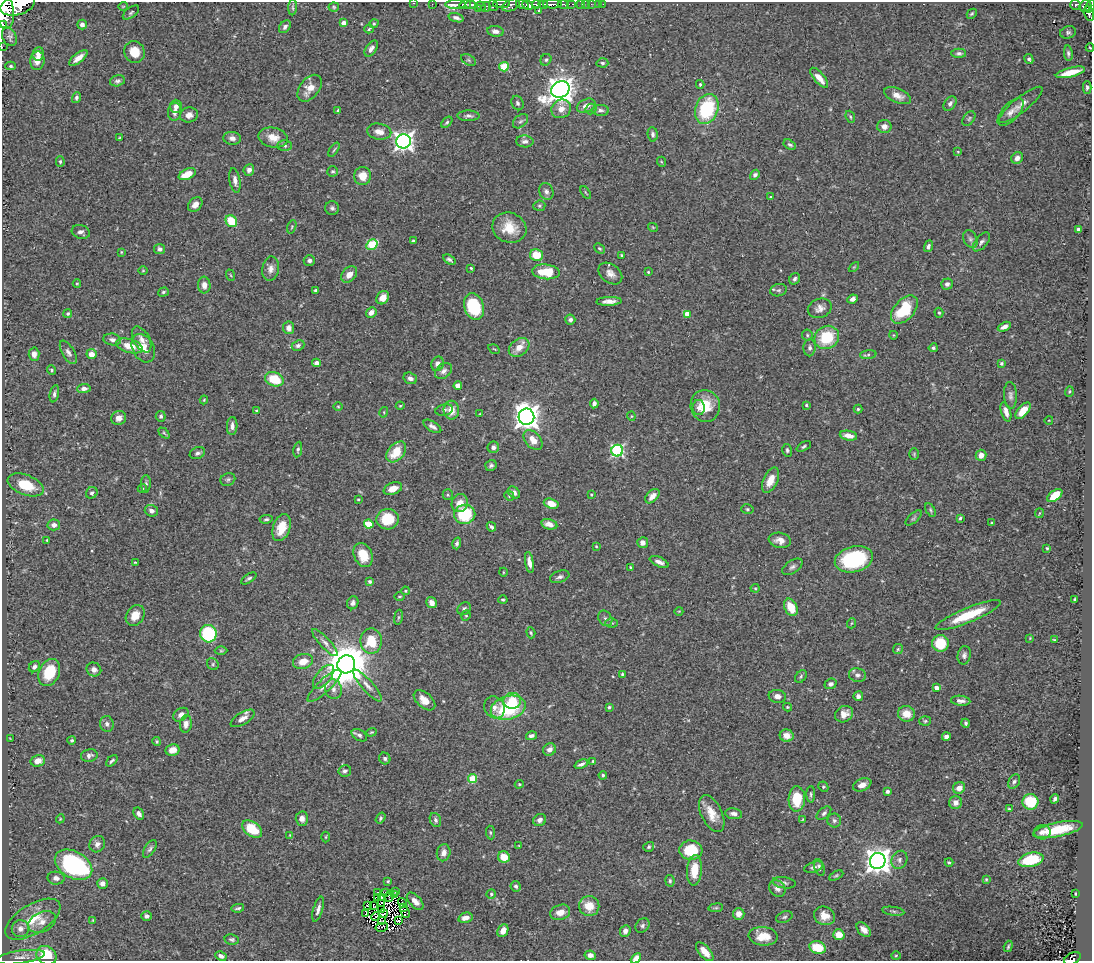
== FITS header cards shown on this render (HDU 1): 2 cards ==
NAXIS1  =                 1090
NAXIS2  =                  959

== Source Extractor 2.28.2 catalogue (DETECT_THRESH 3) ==
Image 1090 x 959 px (HDU 1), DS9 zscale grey, 1 PNG px = 1 image px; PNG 1094 x 963 px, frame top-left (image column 1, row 959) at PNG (2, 2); each listed source drawn as its Kron ellipse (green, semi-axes under 4 px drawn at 4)
Background 0.689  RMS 0.026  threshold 0.0774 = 3 sigma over >= 5 px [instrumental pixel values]
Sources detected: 464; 6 with non-positive FLUX_AUTO (blend fragments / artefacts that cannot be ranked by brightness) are neither listed nor drawn; the other 458 listed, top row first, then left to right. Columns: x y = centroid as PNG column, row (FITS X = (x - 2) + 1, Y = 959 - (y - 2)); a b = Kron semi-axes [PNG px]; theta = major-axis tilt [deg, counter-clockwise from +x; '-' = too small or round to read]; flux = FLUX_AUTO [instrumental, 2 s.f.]
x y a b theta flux
413 3 3 2 - 17
432 4 2 2 - 14
471 4 5 3 - 530
501 4 8 3 1 210
522 4 6 3 -16 680
536 4 4 3 - 310
543 4 5 3 - 400
552 4 9 3 0 660
563 4 6 3 -14 200
572 4 5 2 - 86
581 4 3 2 - 21
586 4 2 2 - 7.1
591 4 2 2 - 8.3
599 4 2 2 - 3.6
603 4 2 2 - 6.4
17 5 17 9 16 4100
455 5 10 3 1 500
465 5 6 3 10 300
493 5 5 3 - 250
511 5 9 5 23 480
528 5 6 4 -28 650
1075 5 6 5 - 190
123 6 5 3 - 1.3
481 6 5 3 - 110
1085 6 6 5 - 380
1090 6 7 3 68 340
293 7 8 3 86 2.5
334 7 5 4 - 2.5
486 7 5 4 - 150
478 8 4 3 - 110
5 11 18 9 -82 3800
539 11 3 3 - 69
131 13 9 5 38 3.4
972 14 5 3 - 2.5
1089 14 7 5 -73 410
456 18 7 4 -17 6
343 23 4 4 - 14
2 24 3 2 - 15000
374 24 5 4 - 2
82 25 5 4 - 7
285 27 7 5 52 5.4
369 29 5 3 - 2.2
495 31 8 5 -7 7.5
1068 32 8 6 17 4.1
9 37 10 7 -64 5.6
2 47 2 2 - 7.3
371 48 9 5 55 7.3
1090 48 4 2 - 1.6
134 52 11 10 - 27
959 53 7 4 -2 4.5
1068 53 8 4 -83 3.7
38 54 7 5 82 10
78 58 11 4 38 12
1029 59 5 4 - 3.3
468 60 8 5 -27 3.3
546 60 6 5 - 3.4
37 61 9 7 82 18
602 63 6 4 -3 3.1
11 66 5 4 - 2.7
504 67 5 4 - 68
1070 72 15 4 14 32
819 78 12 5 -50 17
117 81 8 5 14 4.4
700 84 4 3 - 1.9
1087 87 6 4 88 3.2
310 88 15 9 52 21
560 90 9 8 - 2000
898 96 14 7 -23 13
76 98 5 4 - 3.7
517 103 7 5 -65 4
950 104 8 5 53 5.3
1021 105 27 7 39 14
176 106 6 5 - 7
586 106 10 6 24 13
561 109 10 9 - 15
591 109 5 5 - 2.9
707 109 15 11 69 120
600 110 8 5 -1 4.9
337 111 4 3 - 2.4
175 112 9 6 83 8.8
1011 112 17 8 48 12
189 115 9 7 14 11
468 116 11 5 -1 5.5
850 117 6 4 -69 2.6
969 119 8 5 51 3.3
520 121 8 6 39 5
447 122 7 4 45 3.1
884 126 7 6 - 11
379 132 12 8 -11 13
653 134 7 5 -84 4.4
119 138 3 2 - 1.6
232 138 9 6 -6 8.4
273 138 15 10 -12 20
403 141 7 7 - 900
525 141 8 6 -2 6.7
790 145 7 4 -31 4.1
285 146 7 5 -1 3.7
334 150 8 3 56 2.2
958 152 4 4 - 1.6
1017 158 6 5 - 9.5
60 162 5 4 - 2.6
662 162 5 3 - 1.5
249 170 6 5 - 7.4
333 171 5 5 - 2.5
187 174 9 5 25 29
755 175 5 4 - 4.1
362 176 9 8 - 23
235 180 12 5 -79 8.6
546 191 9 7 -69 6.3
586 192 7 3 -55 2
770 197 3 2 - 1.3
195 205 8 6 45 11
539 206 6 5 - 3
332 208 7 6 - 4.7
231 221 6 5 - 51
292 227 7 4 71 2.4
653 227 5 3 - 1.6
509 228 17 15 -20 36
1078 229 4 3 - 7.2
81 232 9 6 -16 6.6
970 239 9 6 -62 5.1
413 241 4 3 - 2.7
981 242 11 6 49 6
372 244 6 4 30 91
928 246 6 4 72 5.5
599 248 6 4 -42 2.7
160 249 5 5 - 5
121 252 3 3 - 1.7
537 255 7 6 - 39
622 255 4 3 - 1.9
309 260 5 5 - 5.5
449 260 7 4 -33 4.2
854 267 6 3 45 1.7
471 268 3 3 - 1.9
271 269 12 8 81 10
143 271 5 3 - 1.5
546 272 14 7 -5 50
648 272 3 3 - 1.8
610 273 13 9 -38 11
349 274 9 6 47 15
230 275 6 3 -69 1.8
795 279 6 5 - 4.7
77 283 4 3 - 1.5
947 284 5 5 - 5.6
204 285 8 6 -86 11
316 290 4 3 - 3.2
779 290 8 6 15 4.2
163 292 5 4 - 3.2
383 298 7 6 - 12
852 299 5 4 - 6.1
609 301 13 4 2 10
474 307 14 9 -71 96
820 308 12 9 21 11
904 310 17 10 48 77
68 313 4 4 - 2.7
371 313 6 5 - 11
939 313 5 4 - 2.7
687 314 4 4 - 23
570 320 5 5 - 5.1
1004 327 7 4 26 7.7
289 328 6 5 - 9.1
807 335 5 5 - 2.9
893 335 4 3 - 1.3
827 337 13 11 32 71
112 339 9 6 -9 6.3
142 339 14 8 -61 12
129 346 14 7 -16 24
298 346 6 5 - 5.1
519 347 11 8 38 18
143 348 15 10 -61 25
810 348 8 6 87 5.6
933 348 4 4 - 3.6
494 349 6 2 -31 1.4
68 352 13 6 -59 7.1
34 354 7 5 -88 9.7
91 354 5 5 - 15
868 355 8 4 7 3.4
316 363 4 4 - 6.9
1001 363 4 3 - 2.5
438 364 7 6 - 10
51 370 5 4 - 2.4
444 371 9 7 41 8
410 378 7 5 -18 8.1
274 379 9 7 -21 55
458 386 4 4 - 27
84 388 6 4 5 7.7
1069 391 5 3 - 1.9
54 394 9 4 78 4.4
1010 395 13 6 -87 6.8
204 400 4 4 - 1.9
594 404 5 4 - 6.4
806 405 4 4 - 2.1
338 406 5 3 - 1.6
400 406 4 4 - 1.7
705 406 16 14 -75 41
699 408 7 6 - 7.6
858 409 4 4 - 2.3
444 410 9 5 12 4.5
451 410 9 7 -88 20
257 411 4 3 - 5.8
1023 411 10 5 49 23
384 412 5 3 - 1.7
1006 412 10 5 -73 12
480 414 4 2 - 1.1
161 416 5 5 - 4
631 416 4 4 - 1.8
526 417 8 8 - 1800
119 418 7 7 - 10
1049 420 4 3 - 1
232 426 9 5 87 7.2
432 426 10 5 -32 6.5
164 433 6 4 -45 2.3
848 436 9 5 -10 13
533 440 11 7 -49 21
804 446 8 4 28 3.2
493 447 5 5 - 6.7
298 449 8 4 81 3.2
787 450 6 5 - 3.3
617 451 6 6 - 290
396 452 12 8 48 40
197 453 8 5 22 4.9
914 454 6 4 89 2.1
981 455 5 5 - 11
491 465 6 5 - 4.3
228 479 8 6 25 3.9
770 480 13 7 64 20
146 484 8 5 89 3.6
26 485 19 10 -21 46
142 488 4 4 - 2
393 489 9 6 20 18
514 492 7 5 -44 7.1
92 493 6 5 - 4.5
448 495 5 5 - 2.7
591 495 4 3 - 1.6
1055 495 8 5 38 41
509 496 5 4 - 2.3
652 496 8 5 46 14
358 499 4 3 - 1.5
460 503 9 8 - 19
551 504 7 4 -19 25
747 509 6 5 - 3.2
930 510 7 4 -61 2.8
151 511 7 5 -18 6.4
1039 513 5 2 - 1.4
465 514 10 9 - 83
914 518 10 4 42 3.7
960 518 4 3 - 2.9
266 519 7 4 7 3.2
388 519 11 10 - 52
991 523 4 3 - 1.5
369 524 5 4 - 42
549 524 8 5 -14 11
54 525 6 5 - 7.8
491 527 5 3 - 3.8
281 528 14 8 71 33
47 540 3 2 - 1.5
780 540 11 7 -10 13
457 543 6 4 73 4.2
643 543 5 5 - 8.8
596 546 3 2 - 1.4
1047 548 3 3 - 1.8
363 555 12 9 -66 35
854 559 19 12 14 140
135 562 3 2 - 1.4
529 562 11 4 -81 10
659 562 10 4 -25 8.5
630 567 3 2 - 1.6
792 567 11 6 33 5.7
503 572 4 3 - 1.4
560 577 10 5 20 5.9
249 578 9 4 33 4.3
370 581 3 3 - 3.9
755 588 4 4 - 1.9
405 591 4 3 - 1.9
399 596 5 3 - 1.7
1074 599 3 3 - 2.1
503 600 4 3 - 2.7
353 603 6 5 - 5.9
432 603 6 5 - 9.3
791 607 9 6 -65 30
464 609 7 6 - 4.4
679 611 4 3 - 1.2
135 615 11 8 57 20
968 615 35 7 22 61
466 616 5 4 - 2.4
398 617 7 4 81 2.7
605 618 8 6 -56 4.5
612 623 6 5 - 2.5
852 623 5 3 - 1.7
531 633 6 4 -73 2.5
208 634 9 8 - 120
1030 638 3 2 - 1.2
1054 640 4 3 - 1.6
371 641 12 10 89 51
325 643 18 5 -47 9.3
940 643 8 8 - 51
898 649 5 4 - 2.2
221 651 6 4 0 2.7
964 655 9 6 79 6
303 661 10 7 17 20
213 664 6 5 - 3.1
346 664 9 8 - 7300
34 667 6 5 - 5.3
94 669 7 6 - 6.8
49 672 14 10 65 57
622 674 4 3 - 2.3
857 675 8 6 -12 6.6
801 676 7 5 52 3.1
323 677 14 7 50 12
831 684 6 5 - 5.6
367 685 20 5 -49 12
324 686 22 6 43 16
936 688 4 4 - 15
333 689 10 8 -74 10
777 696 8 6 -10 9.8
858 696 5 4 - 6.4
424 700 13 7 -41 20
512 701 8 8 - 37
961 701 10 5 -6 7.6
494 707 11 10 - 13
609 707 3 3 - 2.3
787 707 4 3 - 2
508 708 18 11 15 130
844 714 9 8 - 16
906 714 8 7 - 22
181 715 8 6 32 9
243 718 13 6 31 12
925 721 6 5 - 2.8
966 723 4 3 - 3.2
107 724 8 6 -78 6.4
186 724 9 6 82 10
371 732 5 3 - 1.9
359 735 8 5 -30 5.4
532 736 5 4 - 5.2
787 736 7 6 - 12
946 737 4 4 - 8.6
10 739 3 2 - 1.4
72 740 4 4 - 3
157 741 4 4 - 2.4
549 749 7 6 - 9.6
172 750 7 5 13 19
89 756 8 6 11 6.5
385 758 6 5 - 4.2
38 761 7 5 15 15
112 761 7 3 44 3.7
593 761 3 3 - 2.2
581 764 7 4 23 5.9
345 771 6 5 - 4.7
603 775 4 4 - 2.5
473 779 4 4 - 61
1014 782 8 5 60 4
519 784 4 3 - 2
862 785 10 6 23 11
823 787 5 4 - 2.5
959 788 6 5 - 13
887 791 4 4 - 4.2
811 794 8 4 -90 3.2
797 799 13 8 87 55
1055 799 4 3 - 3.7
1030 802 8 8 - 60
956 803 6 6 - 11
1009 809 4 2 - 2.1
824 813 9 5 42 4.6
139 814 6 5 - 6.7
712 814 20 10 -64 26
734 814 8 5 -8 7.8
381 818 6 4 55 3.1
60 819 4 3 - 1.5
302 819 7 6 - 7.9
803 819 3 2 - 1.5
435 820 7 5 -67 4.4
540 820 6 6 - 7.7
834 821 7 6 - 5.5
252 829 11 7 -35 54
1058 829 25 7 12 55
490 832 7 4 -83 2.6
1042 832 8 7 - 7.8
290 835 4 4 - 1.4
326 837 5 3 - 1.7
97 844 8 7 - 8.2
519 846 4 2 - 1.1
649 847 5 4 - 3.2
150 849 10 5 56 4.5
691 850 11 9 -5 73
444 853 8 6 76 9.7
504 857 6 5 - 27
899 860 9 7 64 6.5
1031 860 13 7 13 78
878 861 8 7 - 2000
949 862 4 3 - 2.7
74 865 20 13 -29 280
814 867 10 5 18 5.1
819 867 9 5 -73 5.3
694 870 15 7 86 32
836 875 8 4 26 2.7
56 878 8 6 -9 9.2
986 879 4 3 - 2.1
388 881 4 3 - 2
670 881 6 4 -80 3.1
103 883 5 5 - 8.4
784 883 12 5 -8 4.9
516 886 5 5 - 4.7
777 889 9 7 -46 8
377 892 3 2 - 2.3
385 892 2 2 - 2.2
396 892 4 3 - 2.3
491 894 4 4 - 2.6
1075 894 3 2 - 2.1
394 895 2 2 - 1.9
389 896 6 3 73 0.91
377 897 3 2 - 1.5
382 897 3 2 - 2.1
415 901 10 6 -47 11
381 903 4 3 - 2.9
402 903 5 3 - 3.6
368 905 3 2 - 1.2
374 906 4 2 - 0.55
589 906 10 10 - 29
403 907 2 2 - 160
238 908 6 3 9 3.2
716 908 7 3 8 2.4
318 909 13 4 74 7.8
382 909 2 2 - 2.1
893 911 11 4 -9 4
405 912 6 4 -66 19
560 912 10 7 18 17
366 914 3 2 - 1.2
383 914 4 2 - 2.5
739 914 6 6 - 13
147 916 5 5 - 5.3
824 916 11 9 -23 20
376 917 4 2 - 1.6
784 917 8 5 20 3.5
465 918 7 5 15 12
33 919 31 14 32 47
93 920 4 3 - 1.6
382 921 4 3 - 0.26
398 921 3 2 - 1.5
42 922 14 10 24 14
642 926 8 6 48 4.5
382 927 6 2 11 6.1
20 929 8 8 - 11
864 930 9 5 -47 11
503 931 7 5 63 12
625 931 6 5 - 7
839 935 5 5 - 25
763 936 14 9 -6 28
232 939 7 5 -12 3.6
1008 946 6 3 72 2.5
818 947 8 6 -17 49
705 952 12 5 -49 18
46 955 10 9 - 59
590 955 5 4 - 11
221 956 6 4 -27 7.1
896 956 5 4 - 2.1
20 957 24 6 8 12
636 958 6 4 42 14
1072 958 9 5 28 180
At the frame edge (FLAGS 8, measured only in part): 9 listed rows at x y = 413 3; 17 5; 1090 6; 5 11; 2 24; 2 47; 1090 48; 636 958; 1072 958
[6 non-positive-flux detections neither listed nor drawn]